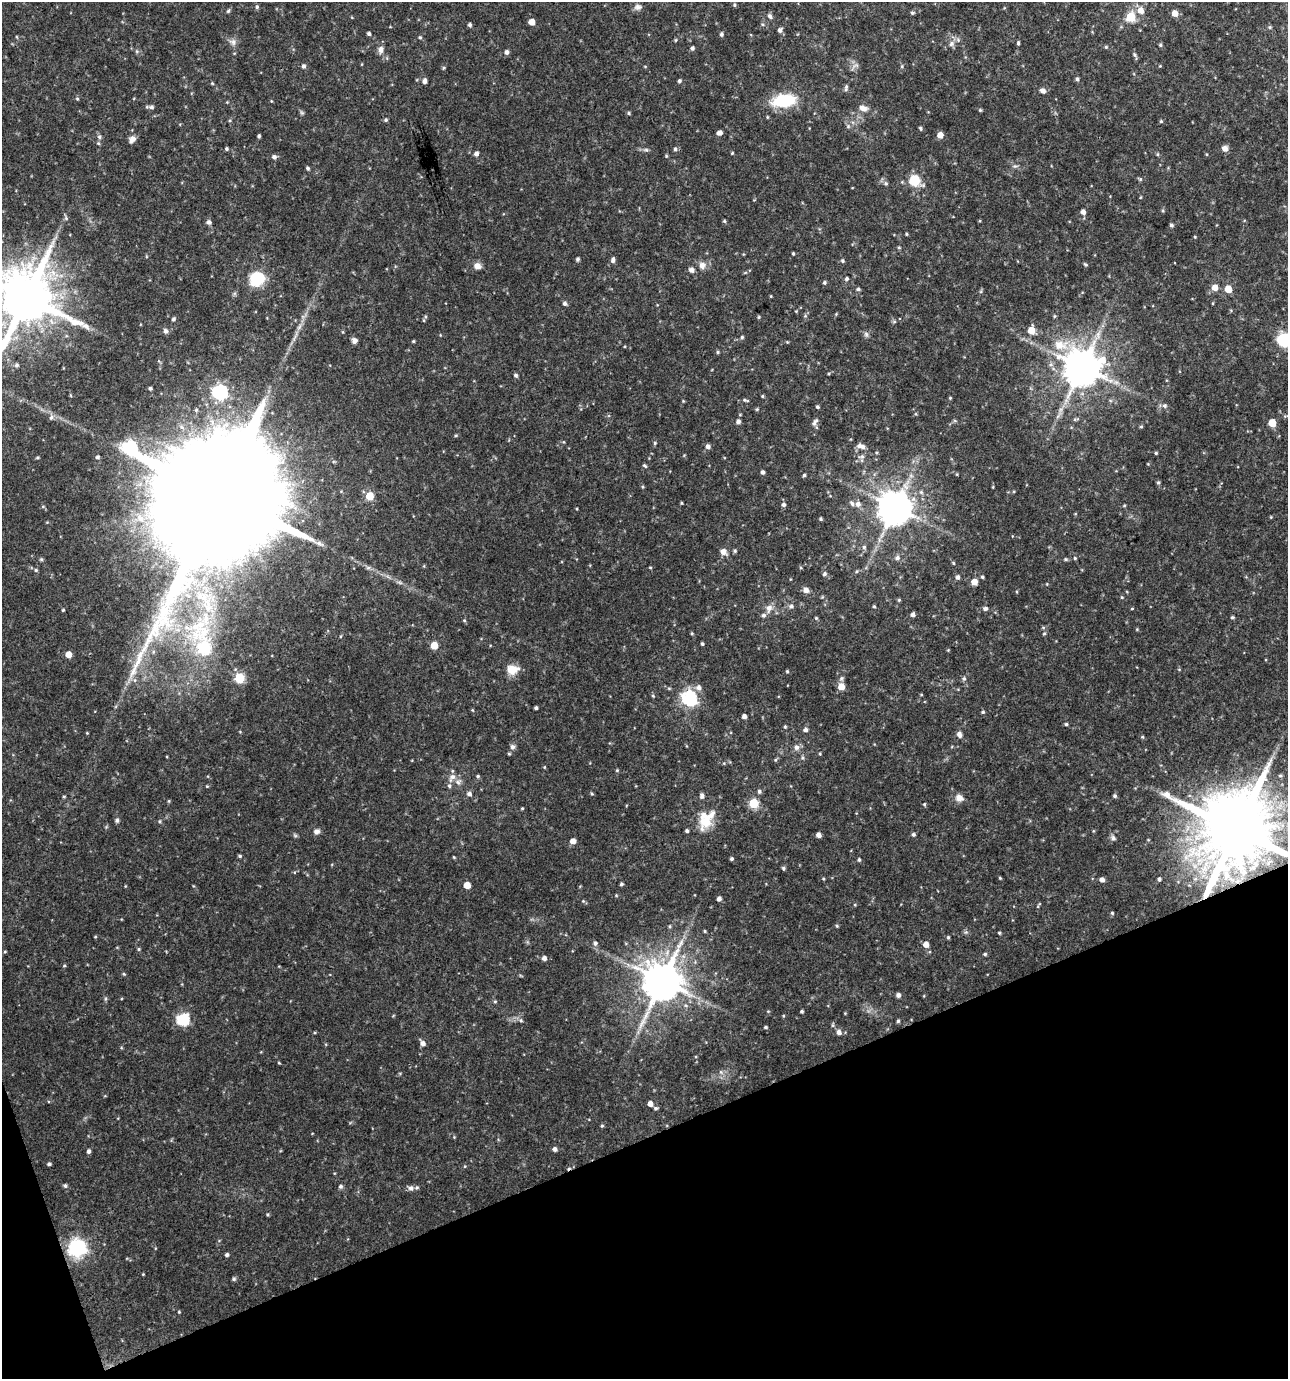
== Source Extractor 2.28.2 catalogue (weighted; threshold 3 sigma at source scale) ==
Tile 14 of 4 x 4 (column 2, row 4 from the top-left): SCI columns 1362-2647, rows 2-1378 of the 5349 x 5509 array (HDU 1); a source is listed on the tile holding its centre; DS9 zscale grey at full resolution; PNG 1290 x 1381 px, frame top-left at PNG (2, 2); no overlay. Shown black and unused: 18% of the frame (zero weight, under 3 of 4 exposures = <1% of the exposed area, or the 3 px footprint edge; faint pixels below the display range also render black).
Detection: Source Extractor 2.28.2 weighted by HDU 2 'WHT'; one run over the whole footprint, this tile lists its part. Background 0.0481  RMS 0.0052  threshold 0.0234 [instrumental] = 3 sigma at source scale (4.5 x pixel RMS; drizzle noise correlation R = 1.50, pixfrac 1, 0.0396/0.0396 arcsec/px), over >= 5 px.
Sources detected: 287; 1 inside a brighter object's white glare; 1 cosmic-ray / hot-pixel residue — not listed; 6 inside a brighter listed object's ellipse — not listed separately; the other 279 listed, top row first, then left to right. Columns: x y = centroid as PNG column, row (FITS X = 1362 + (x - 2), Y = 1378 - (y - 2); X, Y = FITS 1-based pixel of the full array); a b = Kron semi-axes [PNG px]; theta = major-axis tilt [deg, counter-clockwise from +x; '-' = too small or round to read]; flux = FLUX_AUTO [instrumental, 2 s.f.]
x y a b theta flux
734 5 5 4 - 0.67
257 7 6 4 70 0.77
638 7 10 8 2 2
1141 10 6 6 - 5.1
228 11 6 4 62 0.79
912 13 5 4 - 0.72
1175 13 5 5 - 4.8
770 16 7 5 -60 1.2
1131 17 6 5 - 20
531 22 5 5 - 4.9
470 25 4 4 - 1.1
1270 27 5 5 - 0.66
780 30 5 5 - 1.5
369 34 4 4 - 1
721 34 5 4 - 0.96
420 37 5 4 - 0.64
675 40 5 3 - 0.48
233 42 10 8 -31 2.2
1018 43 5 4 - 0.72
951 44 8 7 - 2
1160 45 5 4 - 0.72
1106 47 5 4 - 0.61
692 48 5 4 - 1.2
381 50 11 7 86 2.5
137 51 6 4 73 0.64
507 52 5 4 - 1.6
1135 55 7 4 -50 0.88
303 66 6 5 - 1.2
902 66 5 3 - 0.57
443 68 5 3 - 0.57
1077 79 5 4 - 1
424 81 6 5 - 1.7
679 81 4 4 - 0.99
846 88 10 4 80 1.2
1043 91 6 5 - 2.2
77 99 5 4 - 0.61
784 100 29 15 8 22
151 107 8 5 -5 1.3
863 108 10 7 -19 3.2
980 110 4 4 - 0.61
629 113 5 4 - 0.71
386 120 5 4 - 0.76
1161 121 5 4 - 0.61
848 126 6 4 -48 0.9
920 128 5 3 - 0.73
719 133 5 4 - 2.4
940 135 5 5 - 4.6
259 136 4 3 - 0.86
99 137 6 6 - 1.2
132 139 8 6 49 2.8
1224 148 7 7 - 2.4
226 149 4 4 - 0.78
675 149 5 4 - 0.98
646 150 7 4 -1 0.92
732 153 4 3 - 0.48
476 154 5 5 - 1.8
1157 154 6 4 90 0.58
666 156 5 3 - 0.49
274 157 6 5 - 1.5
308 168 5 4 - 0.81
915 180 9 9 - 15
886 183 6 5 - 1.1
1083 212 6 5 - 2
66 218 6 4 -47 0.79
724 221 5 4 - 0.62
209 222 5 5 - 1.7
1171 225 5 4 - 1
907 234 4 3 - 0.57
1195 237 4 3 - 0.44
899 247 5 3 - 0.53
793 253 4 3 - 0.57
578 259 5 4 - 1
613 260 7 5 81 1.6
842 261 5 5 - 0.82
1085 264 6 3 -35 0.63
702 265 11 9 -78 2.9
477 266 9 7 -22 2.8
691 270 5 5 - 2.1
257 279 12 10 44 25
846 279 5 4 - 0.89
824 283 5 5 - 0.85
1215 287 6 5 - 4.6
858 289 5 4 - 0.97
1228 289 5 5 - 10
26 298 16 14 -84 3800
565 303 5 5 - 1.2
805 316 6 4 18 0.64
1054 316 6 4 89 0.6
759 317 5 3 - 0.51
173 319 5 4 - 0.99
299 327 10 5 55 1.8
1031 330 6 5 - 8.4
166 331 7 6 - 1.4
866 334 7 6 - 1.3
742 337 4 4 - 0.71
354 340 6 6 - 1.9
1283 340 10 9 - 27
413 341 4 3 - 0.54
1060 345 23 15 -4 12
718 352 4 4 - 0.61
17 365 6 5 - 0.93
1082 367 11 10 - 1600
516 375 5 4 - 0.95
150 388 4 3 - 0.86
220 392 6 6 - 97
762 396 4 3 - 0.54
950 398 4 3 - 0.49
746 400 8 3 -23 0.72
683 401 4 4 - 0.44
1164 406 6 6 - 1.3
817 407 4 4 - 0.84
757 409 5 4 - 0.55
51 417 7 5 66 1.2
738 422 5 5 - 1.7
815 422 12 6 61 1.8
1272 423 5 5 - 12
1141 426 5 4 - 0.66
456 436 5 3 - 0.57
655 443 5 4 - 0.64
708 446 5 5 - 1.6
861 446 12 6 -16 2.9
1156 453 4 4 - 0.65
97 457 4 3 - 0.87
862 457 9 6 19 1.7
645 466 6 3 -44 0.67
762 472 4 4 - 1.2
804 475 4 4 - 0.8
1158 482 6 3 0 0.52
218 495 48 29 -69 35000
370 496 5 5 - 13
681 503 3 3 - 0.46
858 504 7 7 - 2.1
784 505 5 5 - 1.2
43 506 5 4 - 0.51
895 508 9 9 - 1200
821 519 4 4 - 0.62
319 543 12 6 -22 2.1
864 547 5 5 - 1
735 551 5 4 - 0.75
723 552 7 6 - 3.3
897 558 6 6 - 1.7
1075 558 4 4 - 0.6
41 559 5 5 - 0.68
1065 559 5 3 - 0.51
953 563 4 4 - 0.56
650 567 5 3 - 0.41
368 568 7 4 0 1
36 570 5 4 - 0.73
824 574 6 5 - 1
958 577 5 5 - 1.5
982 577 4 4 - 0.68
974 582 5 5 - 5.6
806 590 6 6 - 2.9
201 596 32 17 -12 24
1122 597 5 3 - 0.5
899 600 5 4 - 0.63
791 606 6 6 - 1.4
874 606 4 4 - 0.57
769 608 10 7 71 3.3
985 608 5 5 - 1.3
63 610 4 3 - 0.52
913 614 5 5 - 1.7
1232 617 4 3 - 0.7
816 618 5 4 - 0.67
464 620 5 3 - 0.49
692 633 4 3 - 0.54
1044 633 5 3 - 0.5
702 644 3 3 - 0.81
204 645 36 13 -77 62
434 645 5 5 - 11
153 652 6 4 72 0.8
68 654 5 5 - 5.6
512 669 14 10 7 7.4
787 671 4 4 - 0.57
239 678 5 5 - 29
964 679 6 5 - 0.91
698 687 7 7 - 2.2
841 687 6 6 - 6.3
653 696 5 4 - 0.57
689 698 7 6 - 120
536 708 3 3 - 1
472 710 4 4 - 0.47
983 712 4 3 - 0.68
744 716 4 4 - 2
1066 724 4 4 - 0.79
785 727 5 4 - 0.61
805 730 5 5 - 1.4
87 733 4 3 - 0.4
959 734 8 6 -67 1.9
1142 737 5 4 - 0.61
512 747 7 6 - 1.5
796 747 7 7 - 2.2
509 754 5 3 - 0.54
802 758 6 5 - 0.86
775 760 5 4 - 0.6
544 767 4 3 - 0.4
617 770 5 4 - 0.5
478 776 5 4 - 0.7
1280 776 6 4 0 0.69
452 777 14 7 57 3
458 782 8 8 - 2
207 786 4 4 - 0.44
759 791 5 5 - 1.1
469 794 6 6 - 1.7
592 794 5 4 - 0.57
702 796 6 5 - 1.6
1115 796 5 4 - 0.96
959 798 11 9 -23 3.1
169 801 5 3 - 0.5
753 803 5 5 - 27
924 804 4 4 - 0.58
522 808 3 3 - 0.48
117 820 5 4 - 1.2
160 821 5 3 - 0.6
706 822 18 15 -13 11
1237 830 21 18 -85 6800
316 831 7 6 - 2
687 831 4 4 - 1.2
913 834 5 4 - 1
295 835 7 4 -19 0.74
818 835 4 4 - 2.4
1113 838 8 5 -76 1.3
573 841 5 4 - 3.7
240 856 5 3 - 0.81
454 857 4 3 - 0.45
732 859 4 4 - 0.85
859 860 5 3 - 0.82
783 868 5 4 - 0.87
1000 878 4 3 - 0.51
1102 879 5 4 - 2.1
1159 879 4 3 - 1.1
621 884 4 3 - 0.84
467 885 5 5 - 7.1
719 899 4 4 - 1.9
583 901 5 4 - 0.6
855 905 4 4 - 0.49
1038 905 8 3 59 0.59
1112 913 4 4 - 0.64
670 926 5 3 - 0.58
837 926 4 4 - 0.67
705 931 4 3 - 0.63
999 933 4 3 - 0.56
95 937 4 3 - 0.4
948 937 4 4 - 0.61
595 943 6 6 - 1.4
926 944 5 5 - 3.9
139 949 5 4 - 0.6
5 952 5 3 - 0.45
985 954 5 4 - 0.72
544 958 5 4 - 2.2
64 966 5 3 - 0.47
124 974 5 4 - 0.53
662 981 11 10 - 1800
898 995 4 4 - 1.7
495 1001 5 4 - 0.61
802 1011 3 3 - 0.74
183 1019 6 6 - 62
521 1020 6 5 - 0.93
898 1021 5 4 - 0.81
765 1027 4 3 - 0.76
839 1032 6 5 - 2.2
423 1043 6 5 - 2.4
279 1063 4 3 - 0.41
721 1072 6 5 - 1
650 1104 5 4 - 3.2
655 1108 5 4 - 0.91
602 1126 4 4 - 0.65
555 1149 4 4 - 1.7
88 1151 5 4 - 1.3
49 1164 4 3 - 1
65 1186 6 4 76 0.9
341 1186 5 5 - 1.2
411 1188 6 6 - 1.6
268 1214 4 4 - 0.6
77 1248 14 13 - 40
227 1255 4 4 - 1.1
143 1274 3 3 - 0.37
234 1279 6 4 22 0.82
179 1312 3 3 - 0.45
Overlapping masked pixels (flux is a lower limit): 2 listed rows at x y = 218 495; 1237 830
Isophote crosses this tile's border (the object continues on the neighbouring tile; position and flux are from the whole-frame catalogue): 3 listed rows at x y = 26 298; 1283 340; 1237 830